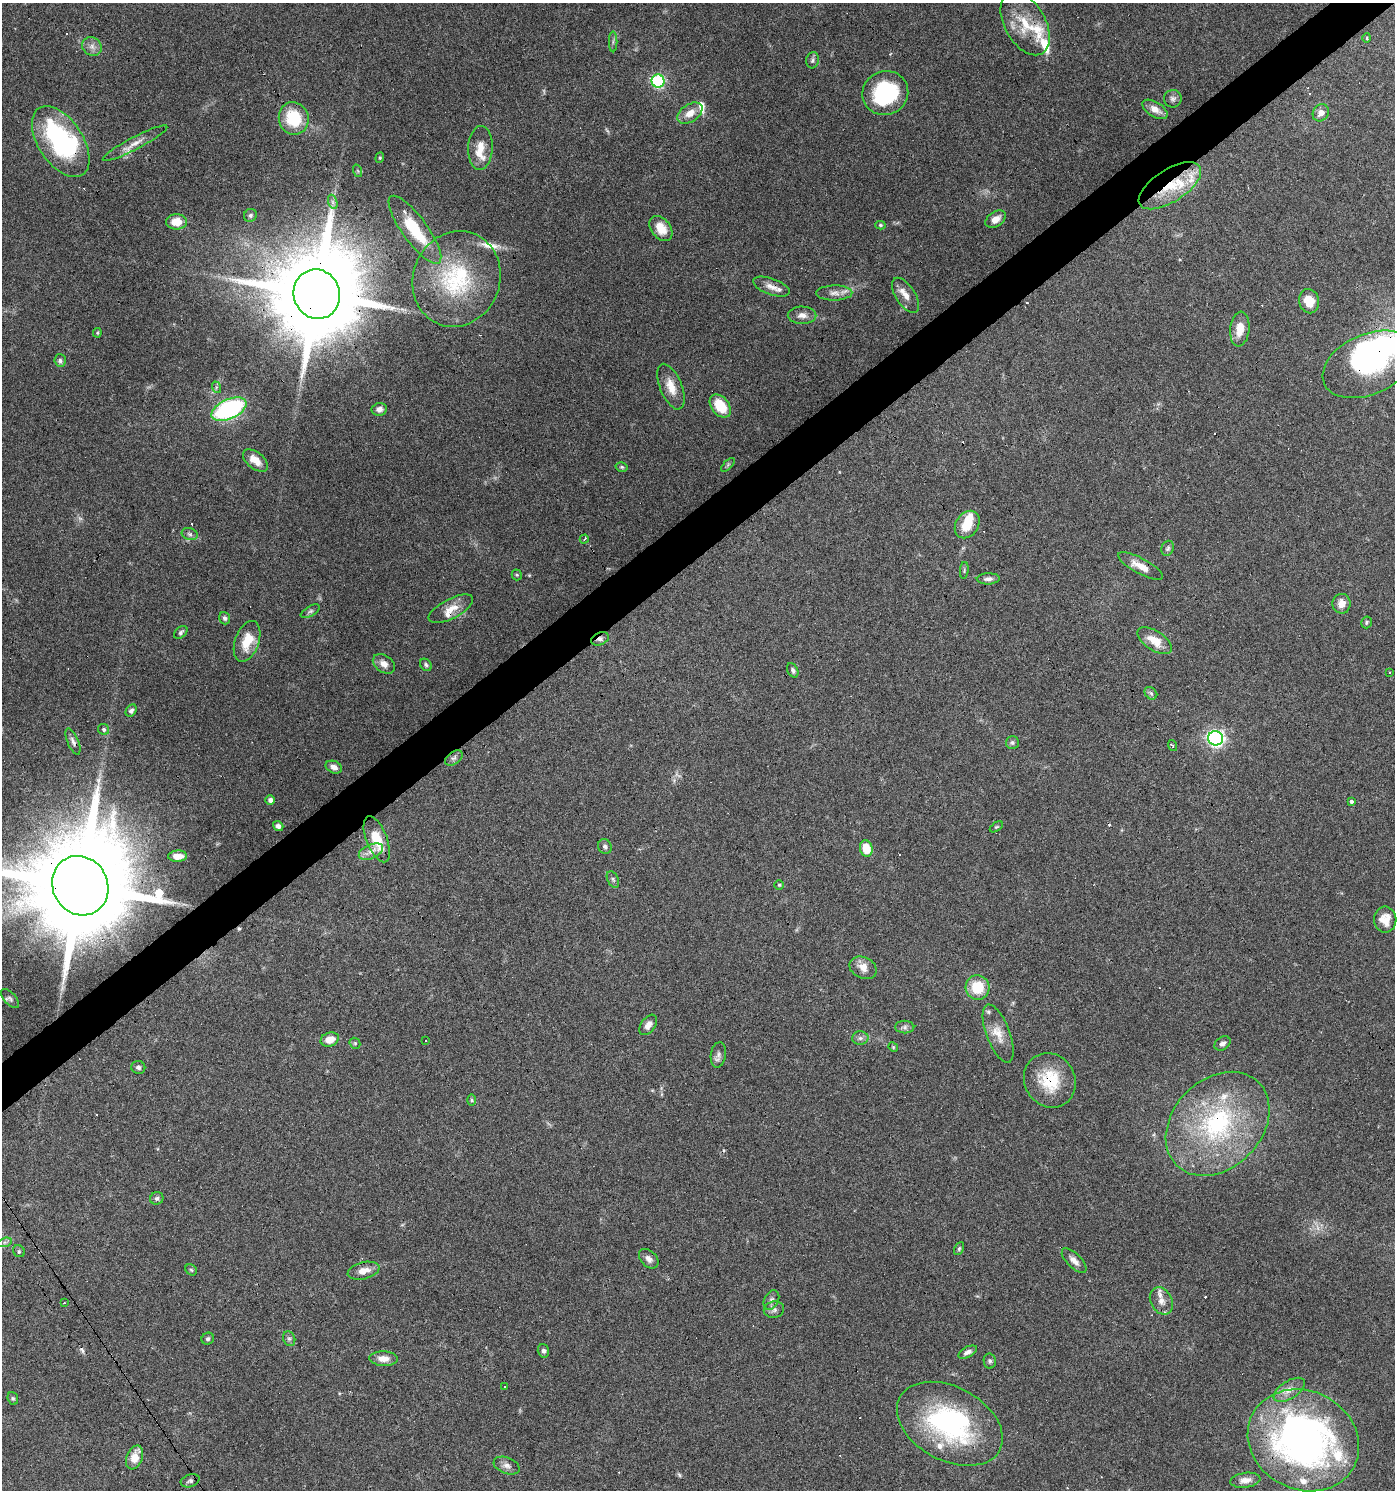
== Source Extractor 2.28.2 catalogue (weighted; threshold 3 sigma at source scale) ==
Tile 10 of 4 x 4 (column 2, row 3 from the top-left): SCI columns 1583-2975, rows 1489-2976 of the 5891 x 5955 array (HDU 1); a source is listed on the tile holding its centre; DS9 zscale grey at full resolution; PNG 1397 x 1492 px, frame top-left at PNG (2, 3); each listed source drawn as its Kron ellipse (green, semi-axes under 4 px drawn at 4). Shown black and unused: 3% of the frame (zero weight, under 3 of 6 exposures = <1% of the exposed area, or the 3 px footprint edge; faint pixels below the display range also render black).
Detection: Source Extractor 2.28.2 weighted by HDU 2 'WHT'; one run over the whole footprint, this tile lists its part. Background 0.0616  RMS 0.0035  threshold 0.0143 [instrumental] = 3 sigma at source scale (4.09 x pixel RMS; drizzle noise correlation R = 1.36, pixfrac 0.8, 0.0396/0.0396 arcsec/px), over >= 5 px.
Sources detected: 173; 4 too faint to see at this stretch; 2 inside a brighter object's white glare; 18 cosmic-ray / hot-pixel residue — neither listed nor drawn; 18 inside a brighter listed object's ellipse — not listed separately; the other 131 listed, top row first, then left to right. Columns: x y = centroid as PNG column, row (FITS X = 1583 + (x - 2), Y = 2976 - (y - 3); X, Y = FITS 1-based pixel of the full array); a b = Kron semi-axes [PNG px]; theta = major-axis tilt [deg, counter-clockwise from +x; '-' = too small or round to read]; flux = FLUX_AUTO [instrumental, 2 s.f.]
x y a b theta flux
1025 23 34 20 -60 11
1367 38 5 4 - 0.39
613 42 10 2 90 0.59
92 47 10 9 - 1.9
813 60 8 6 79 0.82
658 81 6 6 - 46
885 93 23 22 - 31
1173 99 9 8 - 1.2
1155 109 14 7 -31 2.8
690 113 14 8 34 3.9
1321 113 9 7 54 2.1
294 118 16 15 - 15
61 142 40 22 -57 56
135 143 36 6 28 3.2
480 148 22 12 88 4.7
380 158 5 4 - 0.44
358 171 6 4 -71 0.46
1170 186 35 16 33 15
333 202 7 4 -71 0.79
250 215 7 6 - 0.77
996 219 11 7 34 2.6
176 222 10 8 0 5
880 225 5 4 - 0.48
661 228 14 9 -53 5.1
415 230 41 12 -54 15
456 279 48 43 69 35
771 287 19 8 -20 2.8
834 293 18 7 0 2.5
317 294 25 23 -73 5600
906 295 20 9 -57 3.3
1309 301 12 10 -77 5.7
802 315 14 8 -1 2.2
1240 329 17 9 83 5.4
97 333 5 4 - 0.38
60 361 6 5 - 0.95
1369 364 49 30 24 62
216 387 6 4 -73 0.48
671 387 24 11 -68 5
720 406 13 8 -52 9.3
229 409 19 10 25 47
379 409 8 6 9 1.4
255 460 15 8 -39 4.1
728 465 9 3 45 0.48
622 467 6 4 -15 0.5
967 525 15 11 56 7
190 534 8 6 -17 0.91
584 539 5 3 - 0.63
1168 548 8 6 66 0.76
1140 566 25 7 -28 4.1
964 570 8 3 85 0.49
517 575 5 5 - 0.47
988 579 11 5 1 1.4
1341 604 10 9 - 2.7
451 609 24 10 27 4.3
310 611 10 5 30 0.81
225 618 6 5 - 0.8
1366 622 6 5 - 0.52
181 632 8 5 41 0.72
600 639 9 6 23 1.2
247 641 21 12 71 7.5
1154 641 19 9 -33 5.5
384 664 12 8 -36 2.4
426 665 7 5 -53 0.7
793 670 7 5 -65 0.86
1390 672 3 3 - 0.54
1151 693 7 5 -44 0.71
131 711 7 5 55 0.99
104 729 6 5 - 0.73
1216 738 7 7 - 94
73 742 14 5 -67 1.3
1012 743 6 6 - 0.77
1173 745 6 4 -71 0.5
454 758 10 6 35 1
334 767 8 6 -24 1.6
270 800 5 5 - 1.2
1351 801 3 3 - 3.9
278 826 5 4 - 1.2
996 827 7 3 35 0.41
377 839 24 10 -69 7.9
605 846 7 6 - 1.1
866 848 8 6 -76 6.8
371 852 13 7 23 2.4
178 856 9 5 1 2.9
613 879 9 5 -63 0.73
779 885 5 5 - 0.45
80 886 30 27 -61 8200
1385 920 13 11 -89 4
863 968 14 10 -25 3.1
977 987 12 12 - 9.6
10 999 12 6 -48 0.92
648 1025 11 7 54 2.2
905 1027 9 6 0 1.1
998 1033 31 11 -69 5.5
860 1038 8 6 1 1
330 1039 9 7 17 4
425 1041 3 2 - 0.36
355 1043 6 5 - 0.47
1223 1043 8 6 33 1.3
893 1047 5 4 - 0.37
718 1055 13 7 81 1.4
138 1067 7 6 - 0.93
1050 1080 28 25 -60 14
472 1100 6 4 -89 0.45
1218 1124 58 44 45 51
157 1198 7 6 - 0.85
5 1242 7 4 18 0.73
959 1249 7 4 63 0.54
19 1251 6 5 - 0.54
649 1259 11 7 -45 1.7
1074 1261 16 7 -45 1.9
191 1270 6 5 - 0.51
364 1271 16 8 14 3.1
771 1300 10 7 64 1.3
1161 1301 14 10 -63 2.7
64 1303 3 2 - 0.35
774 1310 10 8 13 1.4
208 1339 6 5 - 0.73
289 1339 7 6 - 0.78
543 1351 7 5 -74 0.77
968 1352 10 5 27 1.2
384 1359 14 7 -2 2.9
990 1361 7 6 - 0.78
504 1387 3 3 - 0.6
1289 1390 17 9 32 3.1
13 1398 6 5 - 0.59
950 1424 56 37 -28 56
1303 1440 57 49 -27 160
135 1457 12 8 69 4.7
507 1466 13 8 -21 1.9
1245 1480 15 7 7 2.8
190 1481 9 6 19 0.89
Overlapping masked pixels (flux is a lower limit): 11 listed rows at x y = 61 142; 1170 186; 771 287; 317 294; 1369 364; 451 609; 600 639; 80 886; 1050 1080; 950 1424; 1303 1440
Isophote crosses this tile's border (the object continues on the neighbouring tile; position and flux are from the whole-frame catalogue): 2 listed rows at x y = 1369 364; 80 886